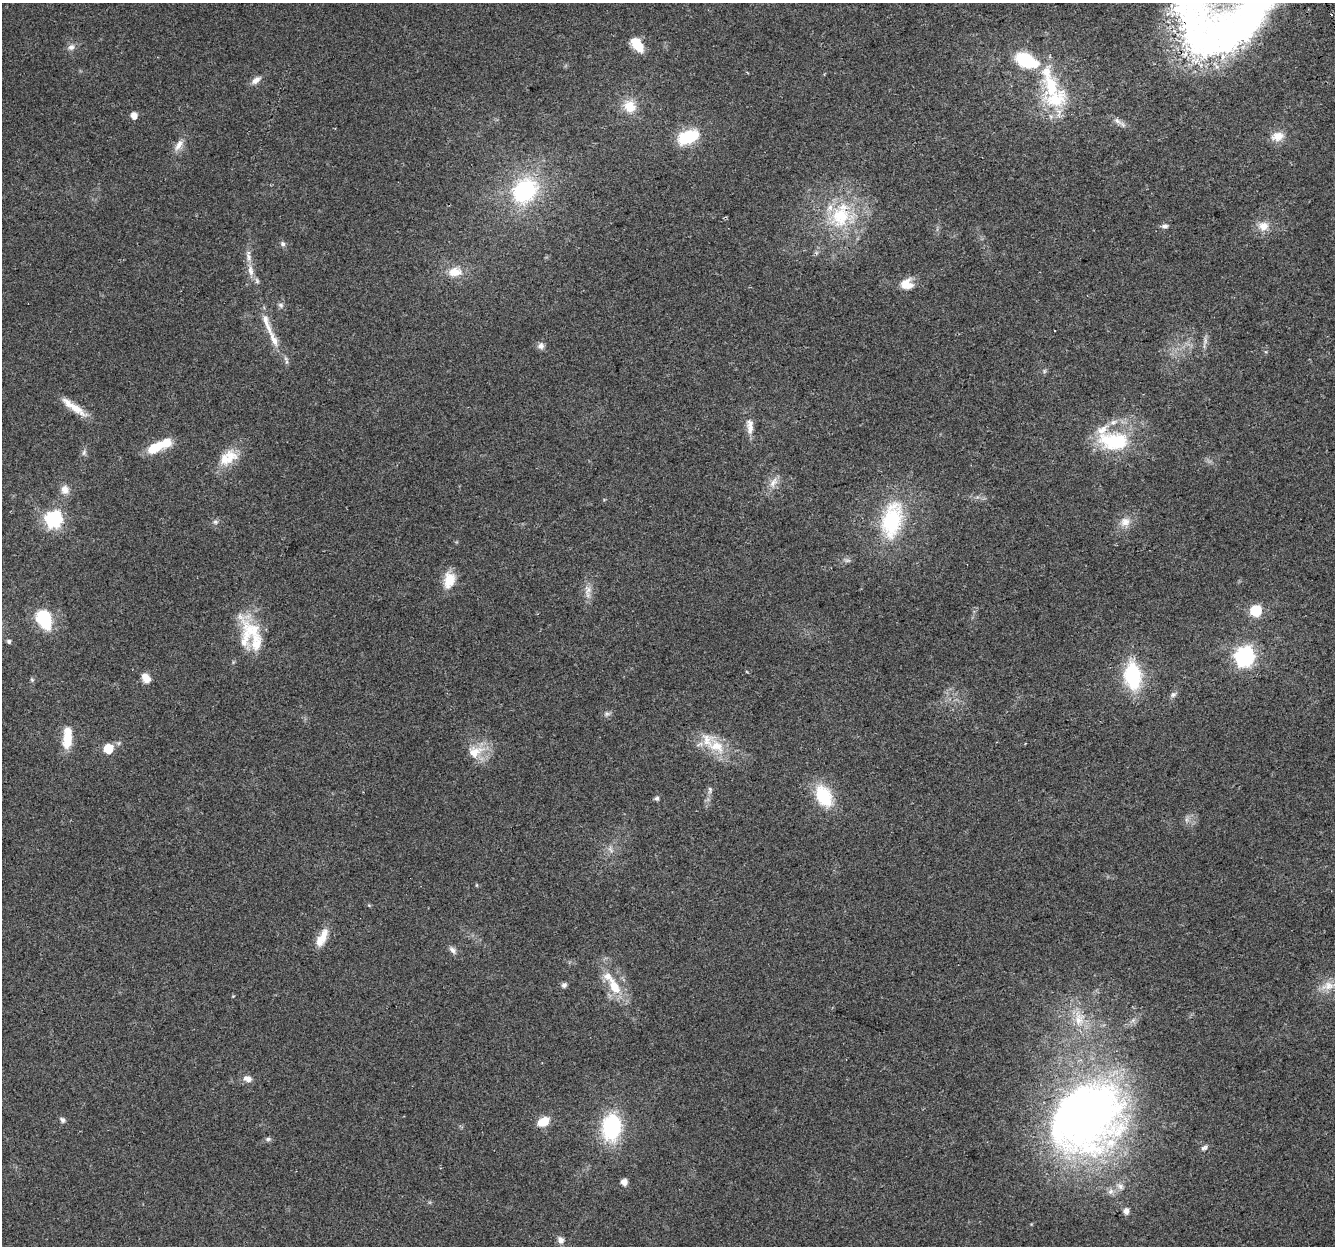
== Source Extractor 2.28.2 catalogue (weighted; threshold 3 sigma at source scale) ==
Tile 10 of 4 x 4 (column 2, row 3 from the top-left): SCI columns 1365-2697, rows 1316-2559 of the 5397 x 5168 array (HDU 1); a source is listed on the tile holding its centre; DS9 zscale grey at full resolution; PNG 1337 x 1248 px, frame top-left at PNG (2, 3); no overlay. Shown black and unused: <1% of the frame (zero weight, under 2 of 3 exposures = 2% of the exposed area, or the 3 px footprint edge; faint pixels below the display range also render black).
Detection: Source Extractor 2.28.2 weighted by HDU 2 'WHT'; one run over the whole footprint, this tile lists its part. Background 0.0744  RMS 0.0084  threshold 0.0379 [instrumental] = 3 sigma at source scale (4.5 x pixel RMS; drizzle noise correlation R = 1.50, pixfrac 1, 0.0396/0.0396 arcsec/px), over >= 5 px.
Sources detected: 89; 1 inside a brighter object's white glare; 2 cosmic-ray / hot-pixel residue — not listed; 13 inside a brighter listed object's ellipse — not listed separately; the other 73 listed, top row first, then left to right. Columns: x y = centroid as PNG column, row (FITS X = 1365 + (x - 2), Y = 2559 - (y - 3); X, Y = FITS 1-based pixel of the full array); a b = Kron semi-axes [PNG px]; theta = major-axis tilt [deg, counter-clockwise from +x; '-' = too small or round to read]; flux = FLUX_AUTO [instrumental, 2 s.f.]
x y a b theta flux
1225 28 85 50 21 340
637 45 15 8 -54 19
71 47 9 8 - 3.7
1026 60 26 13 -23 46
256 80 13 7 39 4.9
1055 100 36 29 8 45
630 106 16 14 -42 15
134 116 6 5 - 6.3
1118 121 16 6 -35 4
1278 136 16 11 14 9.8
688 137 28 15 22 32
179 145 18 8 56 6.4
525 191 32 26 46 73
840 216 32 27 72 51
1165 226 9 6 0 2.4
1263 226 14 12 16 9
283 244 7 6 - 2
250 270 16 7 -81 6.6
455 272 20 13 5 12
906 284 14 12 1 11
281 305 8 6 -36 2.2
266 323 42 8 -69 13
1205 341 9 3 -85 2.3
541 346 8 8 - 3.5
74 407 38 8 -35 14
750 426 24 9 -86 8.1
1114 441 43 24 -4 52
154 448 15 11 30 17
84 452 9 4 55 1.9
228 457 27 17 35 18
773 482 17 9 56 7
65 490 12 10 -84 6.3
54 519 7 7 - 220
892 520 41 22 77 71
215 522 7 5 -20 1.8
1125 522 14 12 26 8.1
449 580 20 13 78 15
588 590 14 9 83 6.2
1255 610 6 6 - 68
45 618 15 11 -72 51
250 632 43 27 -62 38
9 641 5 4 - 1.9
1244 656 8 8 - 320
1133 676 27 16 -83 59
146 678 11 7 -56 7.9
32 680 6 4 -46 1.1
1173 695 7 5 -69 2.1
607 714 7 5 28 1.9
67 738 28 11 87 18
717 746 26 18 -25 23
108 748 6 6 - 26
475 752 23 17 26 17
710 790 10 4 -90 2.2
824 796 23 15 -63 38
657 798 6 5 - 1.7
322 938 25 9 63 12
452 950 11 7 -49 3.2
564 985 6 5 - 2.9
614 986 26 12 -61 22
1328 986 24 11 10 11
1079 1019 23 14 -85 17
248 1079 11 7 -13 4.9
1086 1117 91 73 40 480
62 1120 7 6 - 2.1
543 1122 12 8 27 15
611 1126 20 14 82 87
268 1139 7 6 - 1.8
1204 1147 11 4 30 2.3
624 1182 5 5 - 5.9
1120 1186 11 7 -33 3.8
1110 1191 8 8 - 3.5
1126 1211 7 6 - 4.8
560 1240 10 9 - 3.9
Overlapping masked pixels (flux is a lower limit): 1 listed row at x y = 1225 28
Isophote crosses this tile's border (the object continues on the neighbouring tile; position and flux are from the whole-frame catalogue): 2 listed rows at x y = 1225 28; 1328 986